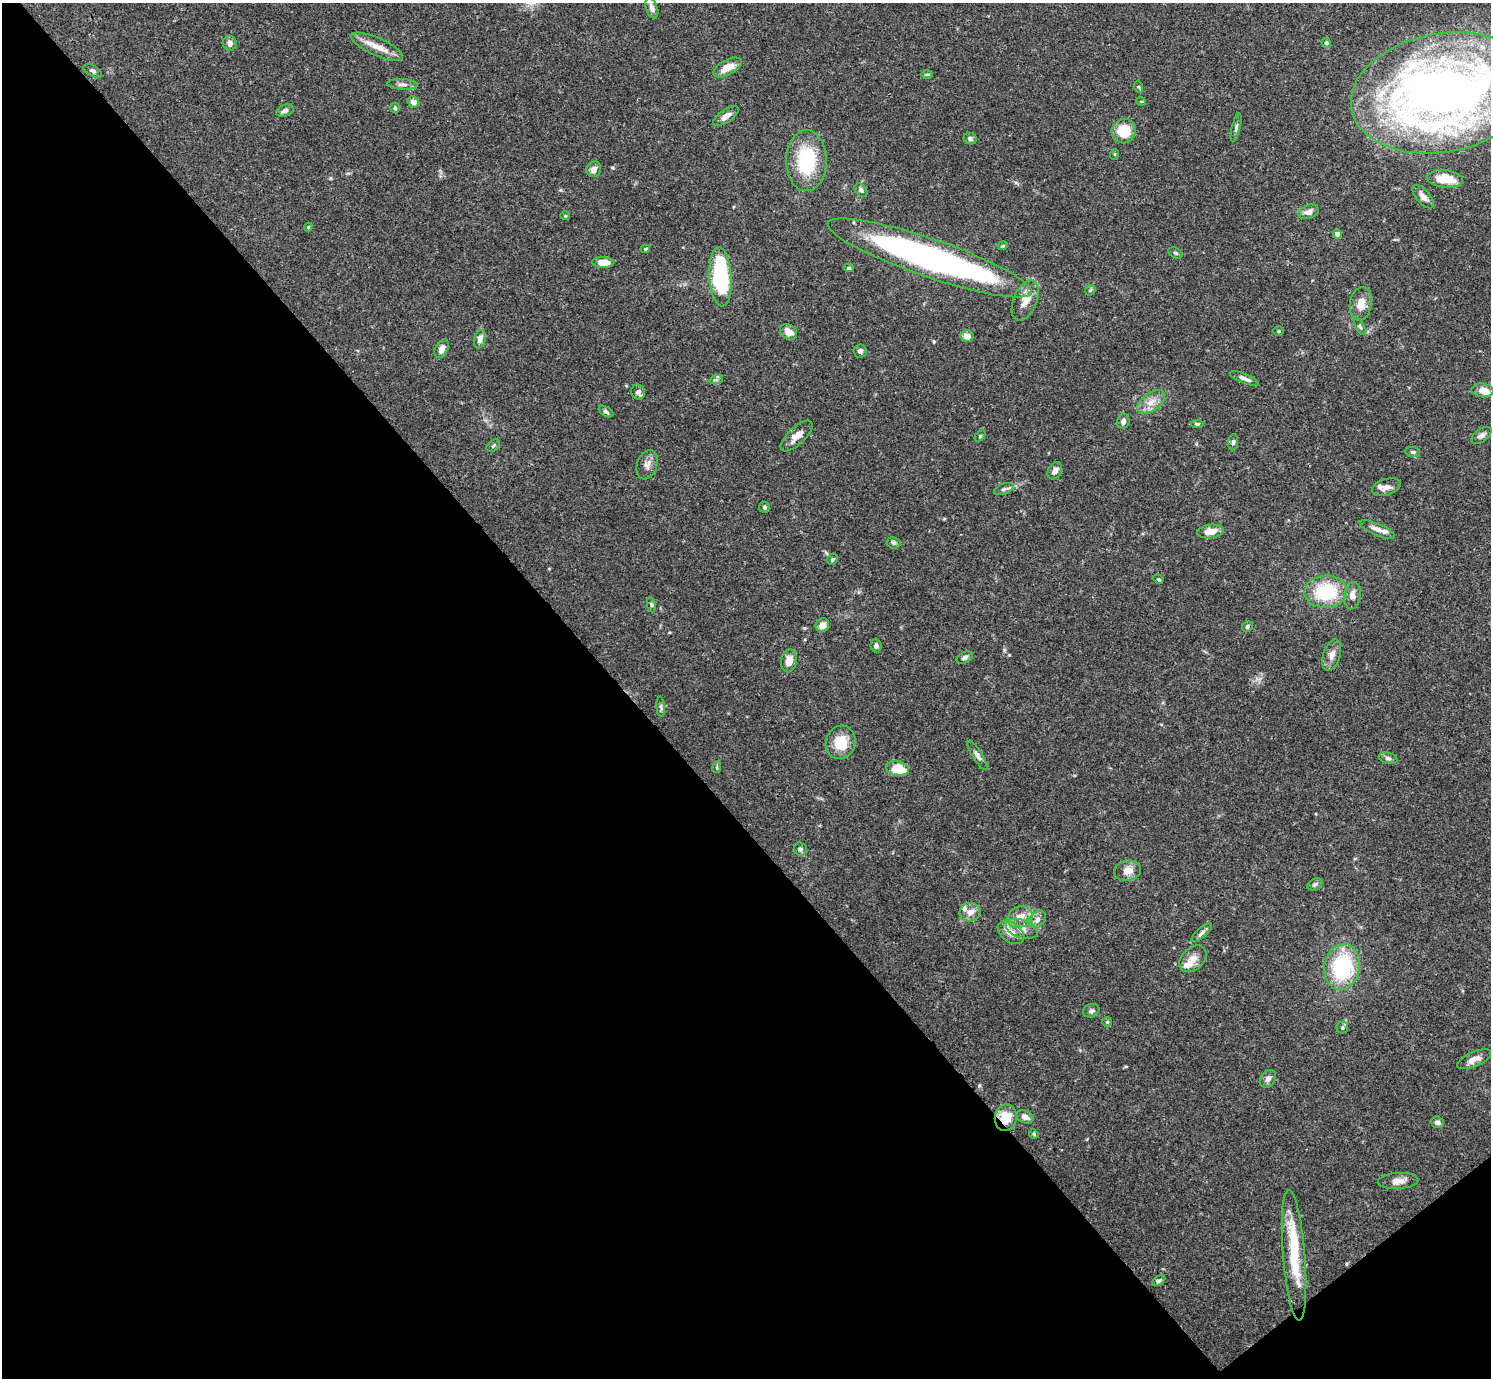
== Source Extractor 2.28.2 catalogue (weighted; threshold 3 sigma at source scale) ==
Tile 14 of 4 x 4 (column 2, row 4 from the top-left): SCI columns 1492-2980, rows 159-1534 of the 5963 x 5959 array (HDU 1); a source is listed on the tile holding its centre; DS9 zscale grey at full resolution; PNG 1493 x 1380 px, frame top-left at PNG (2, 3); each listed source drawn as its Kron ellipse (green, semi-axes under 4 px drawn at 4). Shown black and unused: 43% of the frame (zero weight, under 3 of 4 exposures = <1% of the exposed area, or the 3 px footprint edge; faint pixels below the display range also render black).
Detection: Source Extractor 2.28.2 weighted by HDU 2 'WHT'; one run over the whole footprint, this tile lists its part. Background 0.0711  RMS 0.0032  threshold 0.0143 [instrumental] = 3 sigma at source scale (4.5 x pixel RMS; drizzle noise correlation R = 1.50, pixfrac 1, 0.05/0.05 arcsec/px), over >= 5 px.
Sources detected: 114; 1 inside a brighter object's white glare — neither listed nor drawn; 6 inside a brighter listed object's ellipse — not listed separately; the other 107 listed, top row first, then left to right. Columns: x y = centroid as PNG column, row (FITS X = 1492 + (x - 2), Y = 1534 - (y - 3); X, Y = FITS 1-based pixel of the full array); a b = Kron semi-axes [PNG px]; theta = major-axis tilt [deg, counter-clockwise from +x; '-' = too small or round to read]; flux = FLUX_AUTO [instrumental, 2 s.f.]
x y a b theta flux
652 8 11 5 -70 1.4
230 43 7 7 - 1.4
1326 43 5 4 - 0.48
377 47 28 9 -24 4.5
727 68 16 7 28 3.8
93 71 10 5 -30 0.85
927 74 6 4 0 0.43
403 84 15 5 -2 1.4
1139 87 6 3 -72 0.38
1442 93 92 59 10 290
1141 101 5 3 - 0.29
413 102 6 5 - 1.7
395 108 5 4 - 0.56
285 111 9 5 21 1.2
726 116 14 6 34 2.2
1236 127 15 3 77 0.9
1124 131 12 11 - 8.8
970 139 7 5 -22 0.86
1115 154 5 3 - 0.3
806 161 30 20 90 20
594 169 8 7 - 1.5
1445 179 18 8 -6 6.5
861 190 7 5 -48 0.8
1423 197 14 6 -48 2.1
1308 212 10 6 20 1.9
565 216 5 3 - 0.31
308 227 4 4 - 0.35
1338 234 4 4 - 2.7
1003 246 5 4 - 0.38
645 249 4 3 - 0.38
1176 253 8 5 -26 0.61
930 258 108 19 -19 130
603 262 11 5 -2 4.5
849 268 5 4 - 0.5
720 277 30 11 -86 34
1090 290 6 4 45 0.48
1025 300 21 11 68 4.1
1361 304 17 11 80 4.1
1360 327 9 4 -63 0.58
1279 331 5 4 - 0.4
788 332 9 7 -36 3.1
967 336 7 6 - 2.2
480 339 9 5 74 1.7
442 349 10 6 61 2
860 351 6 6 - 0.95
1244 378 15 4 -22 1.5
716 380 7 4 19 0.57
1482 390 11 7 -7 3.3
638 392 7 6 - 1.5
1151 402 16 9 37 3.2
606 412 8 4 -32 0.75
1123 421 8 6 73 1.2
1197 424 6 4 -1 0.56
1481 435 12 6 36 1.2
797 436 20 8 43 3.3
980 436 6 4 46 0.43
1233 442 8 5 83 0.69
493 446 8 5 43 0.65
1413 452 7 5 -8 0.68
647 465 15 10 70 2.2
1055 471 9 6 60 1.4
1386 487 15 8 18 2.1
1004 489 10 5 20 0.91
765 507 5 5 - 0.57
1377 529 19 6 -24 2.1
1210 531 13 6 7 3.9
894 543 7 5 -9 0.6
832 559 6 4 42 0.5
1158 579 5 3 - 0.36
1326 592 21 16 5 18
1352 596 14 8 82 2.2
651 605 8 4 -82 0.5
822 625 7 6 - 2.3
1247 627 6 5 - 0.66
876 646 6 5 - 0.9
1332 655 16 8 72 2.4
965 658 9 5 23 0.89
789 661 11 8 78 3.2
661 707 10 4 -85 0.7
841 742 17 14 73 8
977 755 17 5 -58 1.3
1388 758 9 5 -15 0.93
717 767 6 3 72 0.38
897 768 11 7 -12 7.7
800 849 6 6 - 0.91
1128 871 13 10 12 2.9
1315 884 8 5 29 0.81
970 912 10 9 - 2.6
1020 917 13 10 21 3.9
1037 919 9 7 41 1.6
1022 929 16 9 -17 3
1011 932 15 9 -37 4
1202 933 13 4 41 1.1
1193 959 15 11 43 3
1342 967 23 18 79 27
1091 1011 8 6 22 0.96
1107 1022 4 4 - 0.35
1342 1028 6 6 - 0.56
1474 1059 18 7 24 2.5
1268 1079 9 7 54 1.4
1025 1117 9 6 -22 1.7
1006 1118 13 11 82 6.5
1437 1122 7 5 -19 1.2
1034 1134 5 4 - 0.39
1398 1181 20 8 3 2.6
1294 1255 65 11 -85 17
1159 1281 7 4 30 0.64
Overlapping masked pixels (flux is a lower limit): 1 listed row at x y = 1006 1118
Isophote crosses this tile's border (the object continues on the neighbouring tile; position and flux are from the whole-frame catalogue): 1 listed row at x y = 1442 93